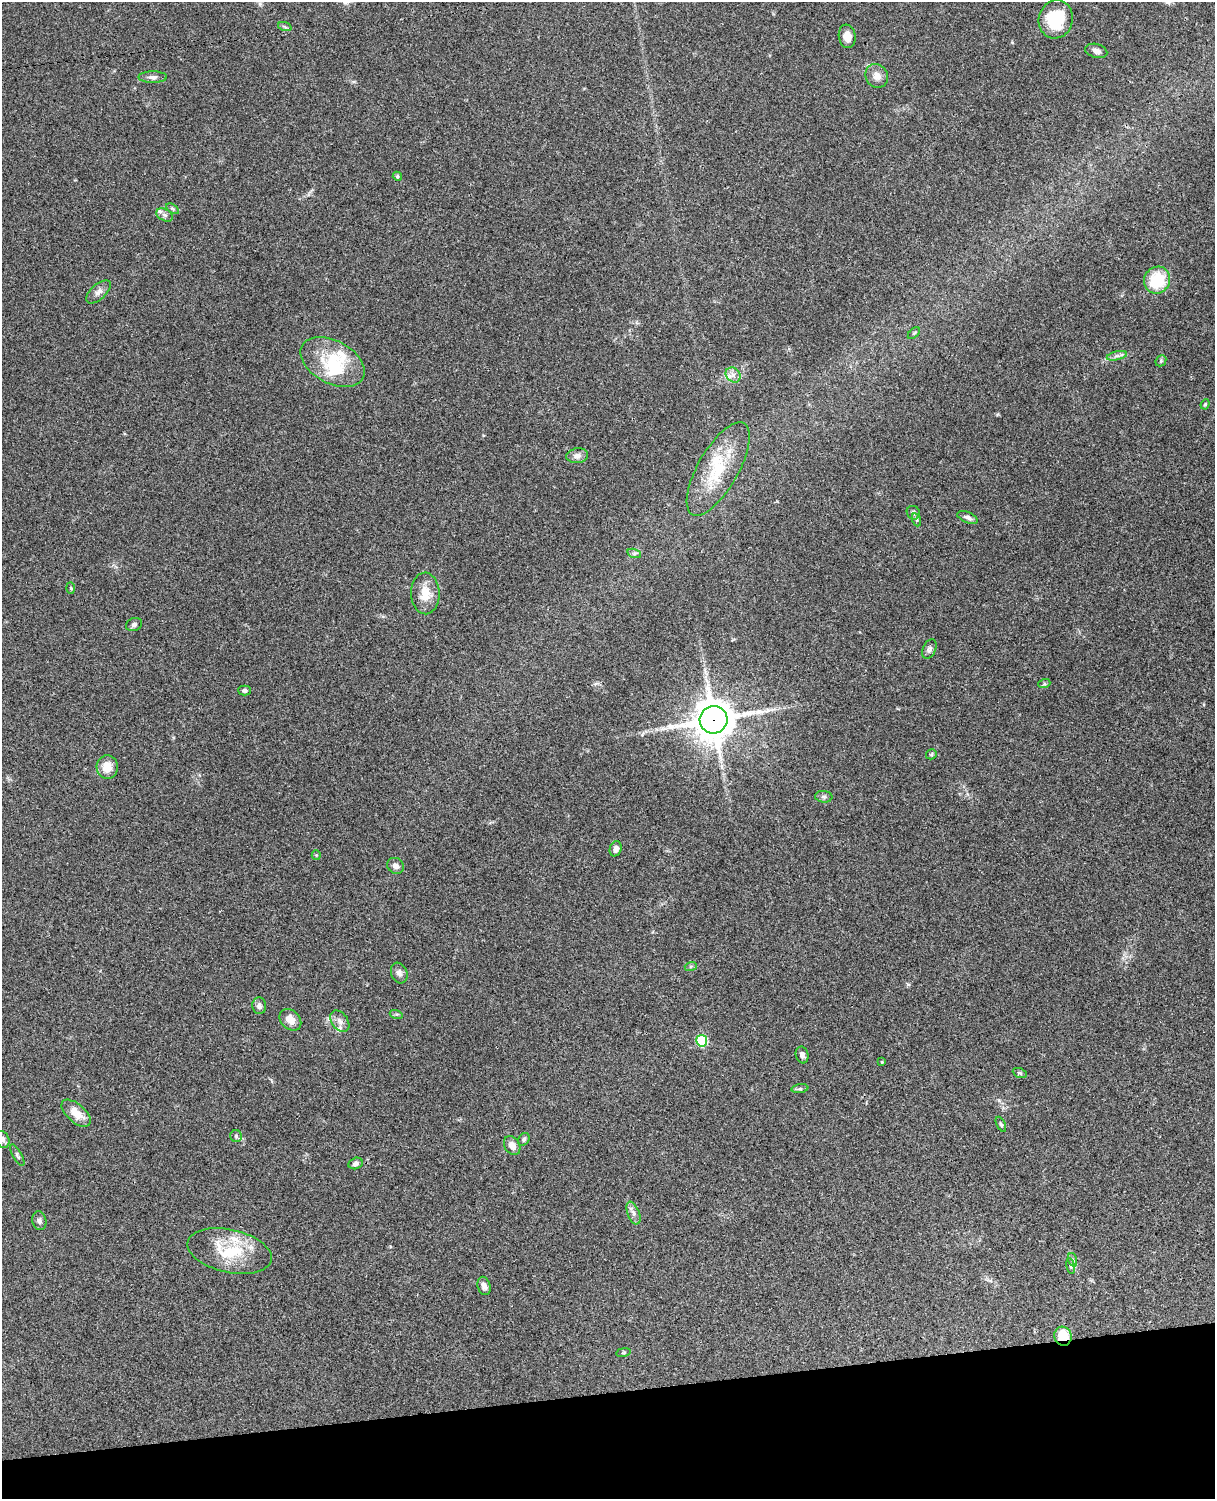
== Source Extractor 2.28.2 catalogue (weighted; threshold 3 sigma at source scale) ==
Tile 10 of 4 x 3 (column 2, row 3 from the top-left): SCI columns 1334-2546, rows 273-1769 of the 5091 x 4922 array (HDU 1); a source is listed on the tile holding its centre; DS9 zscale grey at full resolution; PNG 1217 x 1501 px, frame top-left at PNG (2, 2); each listed source drawn as its Kron ellipse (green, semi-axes under 4 px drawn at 4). Shown black and unused: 7% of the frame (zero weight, under 3 of 4 exposures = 6% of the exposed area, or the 3 px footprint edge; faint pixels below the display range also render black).
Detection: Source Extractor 2.28.2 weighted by HDU 2 'WHT'; one run over the whole footprint, this tile lists its part. Background 0.0869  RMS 0.0062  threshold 0.0277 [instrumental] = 3 sigma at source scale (4.5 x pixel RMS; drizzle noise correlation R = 1.50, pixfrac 1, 0.05/0.05 arcsec/px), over >= 5 px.
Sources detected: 70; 1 inside a brighter object's white glare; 1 long thin detection or spike segment (spike, bleed or trail) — neither listed nor drawn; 5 inside a brighter listed object's ellipse — not listed separately; the other 63 listed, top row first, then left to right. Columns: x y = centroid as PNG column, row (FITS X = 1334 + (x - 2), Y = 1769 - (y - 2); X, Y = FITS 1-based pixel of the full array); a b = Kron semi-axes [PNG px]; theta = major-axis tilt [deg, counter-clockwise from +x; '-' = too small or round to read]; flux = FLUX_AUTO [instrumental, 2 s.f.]
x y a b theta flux
1056 19 19 17 74 23
285 27 7 4 -19 0.89
847 36 12 8 -81 5.7
1096 51 11 7 -16 2.5
877 76 12 11 - 5.2
153 77 14 6 0 2.4
397 176 5 4 - 1.1
173 209 7 4 -31 0.98
165 215 9 6 -27 1.7
1157 280 14 12 55 24
98 292 15 7 42 3.3
914 333 7 3 45 0.77
1117 356 10 4 13 2
1161 361 6 5 - 0.93
332 362 34 21 -28 26
733 375 8 6 -45 2.7
1205 404 5 4 - 0.77
577 456 11 7 7 3.1
718 469 52 20 60 30
913 513 7 6 - 1.7
968 518 11 5 -22 2.1
917 520 7 4 -71 1
634 553 7 4 -18 1
71 588 6 4 -87 0.76
425 593 21 14 -88 11
134 624 8 6 21 1.7
929 649 10 6 67 2
1044 684 6 4 18 0.87
244 691 6 5 - 1.5
714 720 14 13 - 1600
931 754 5 5 - 0.74
107 767 12 10 -86 8.3
824 797 9 5 -6 1.4
616 849 8 6 72 2.7
316 855 5 4 - 0.66
395 866 9 7 -33 2.6
691 966 6 4 18 0.84
399 973 10 8 -70 2.4
259 1006 8 7 - 2.2
396 1014 6 4 -17 1
290 1020 12 9 -45 5.6
340 1021 12 8 -54 3.3
702 1041 6 5 - 42
802 1055 8 6 -76 1.9
882 1062 3 3 - 0.46
1020 1073 7 4 -24 0.93
800 1089 8 4 8 1.2
76 1113 17 9 -41 9.1
1001 1124 8 4 -65 1
236 1136 6 6 - 1.1
3 1139 9 6 -70 2.1
524 1139 7 5 56 1.3
512 1145 10 7 -58 4.3
17 1155 12 4 -60 1.4
356 1163 7 5 14 1.8
633 1213 12 6 -68 2.6
39 1221 9 7 -78 1.8
230 1251 43 21 -12 30
1073 1260 7 4 -71 1.3
1071 1266 8 4 -81 1
484 1286 9 6 -74 2.5
1063 1336 9 8 - 13
623 1352 7 3 9 0.72
Overlapping masked pixels (flux is a lower limit): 2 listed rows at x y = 714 720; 1063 1336
Isophote crosses this tile's border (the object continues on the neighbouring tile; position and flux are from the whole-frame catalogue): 1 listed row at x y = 3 1139